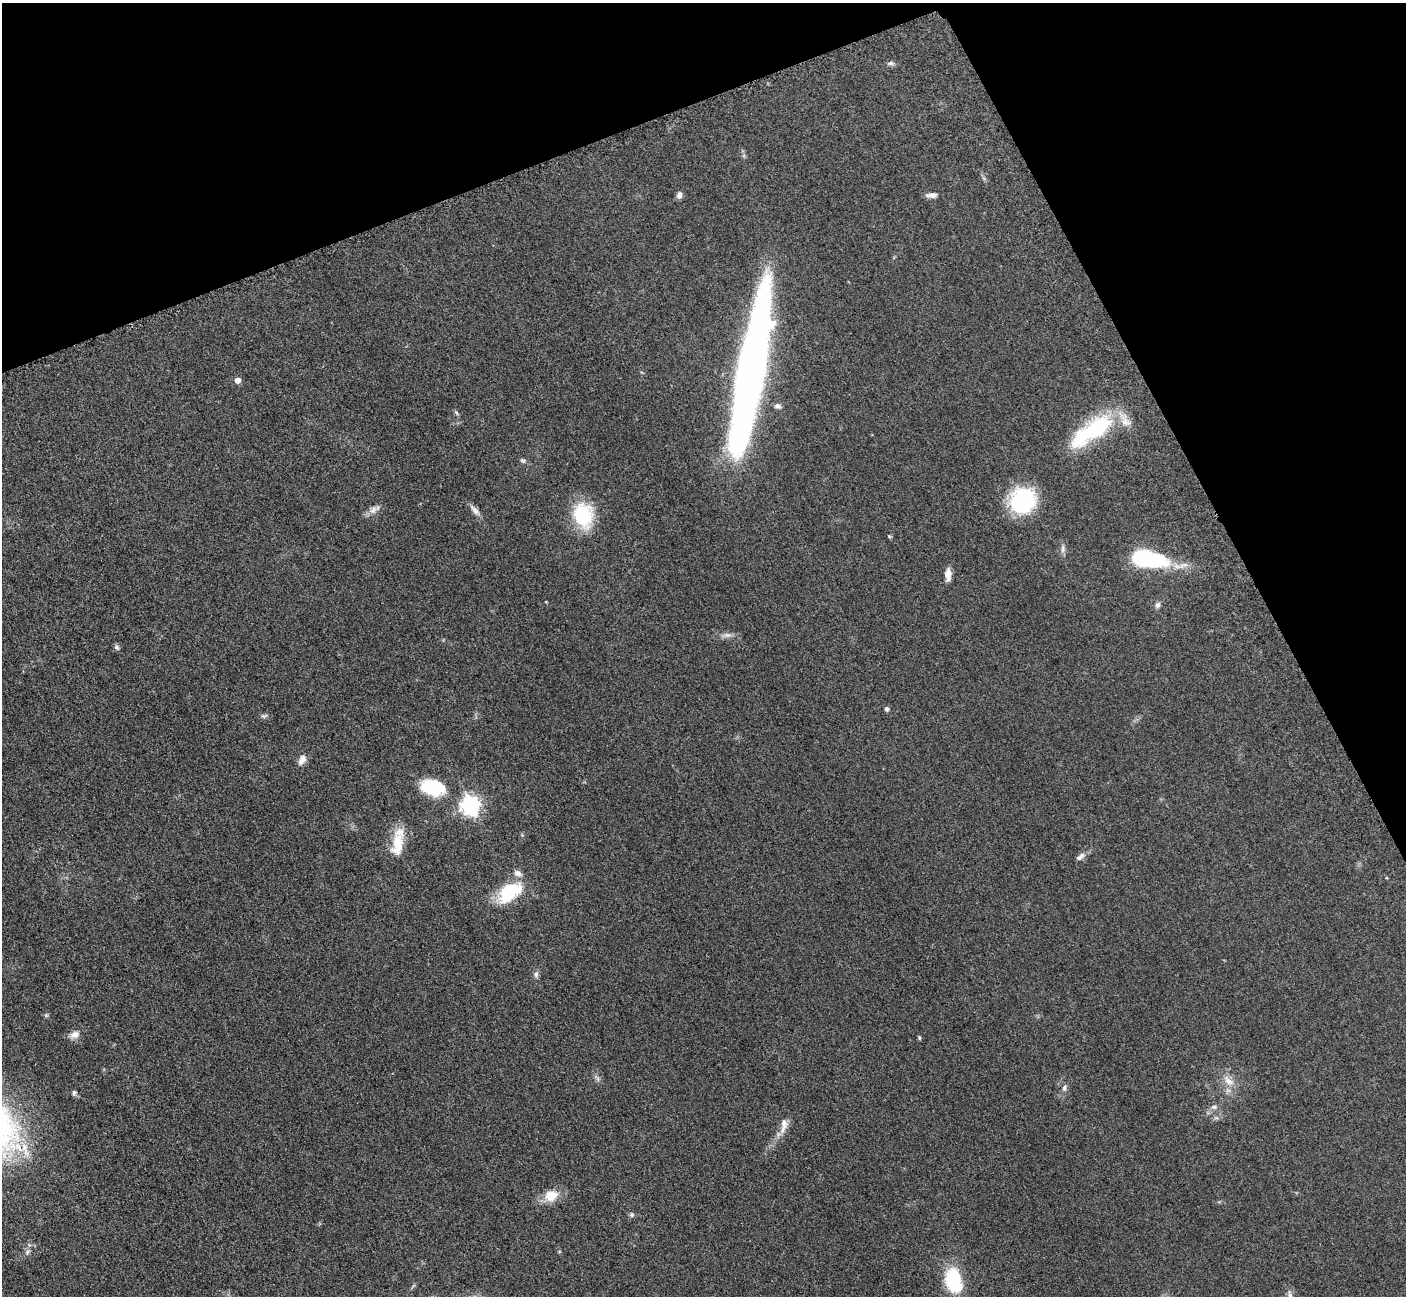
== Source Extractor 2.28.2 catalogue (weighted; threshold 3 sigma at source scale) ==
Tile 3 of 4 x 4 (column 3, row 1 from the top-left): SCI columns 2875-4278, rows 4074-5367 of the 5701 x 5665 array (HDU 1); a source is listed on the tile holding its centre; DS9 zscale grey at full resolution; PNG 1408 x 1298 px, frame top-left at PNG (2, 3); no overlay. Shown black and unused: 21% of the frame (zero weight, under 3 of 5 exposures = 4% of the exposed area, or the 3 px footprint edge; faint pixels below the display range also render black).
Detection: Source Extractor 2.28.2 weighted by HDU 2 'WHT'; one run over the whole footprint, this tile lists its part. Background 0.0535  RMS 0.0059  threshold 0.0265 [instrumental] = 3 sigma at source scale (4.5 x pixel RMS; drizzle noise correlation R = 1.50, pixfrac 1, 0.05/0.05 arcsec/px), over >= 5 px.
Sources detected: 47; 1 inside a brighter object's white glare — not listed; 2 inside a brighter listed object's ellipse — not listed separately; the other 44 listed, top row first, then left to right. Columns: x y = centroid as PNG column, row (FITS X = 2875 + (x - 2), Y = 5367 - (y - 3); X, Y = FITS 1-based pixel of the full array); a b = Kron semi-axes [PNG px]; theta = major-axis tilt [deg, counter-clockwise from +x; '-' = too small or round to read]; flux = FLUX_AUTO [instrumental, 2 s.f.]
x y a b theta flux
891 63 11 5 4 1.6
679 195 9 6 78 2.2
932 195 12 6 4 3.2
751 372 140 19 80 560
238 380 5 5 - 4
778 406 10 7 -18 2.1
456 413 7 4 -45 0.97
1091 431 57 20 35 54
523 460 8 6 -27 1.3
1023 501 29 26 39 45
373 510 14 9 48 3.8
475 510 19 7 -49 3.4
583 515 23 17 -76 40
889 536 6 4 -19 0.68
1063 549 12 6 89 2.2
1143 558 23 11 -5 71
948 574 12 6 90 5.9
1158 605 8 6 65 1.8
727 635 15 6 6 3.1
117 647 8 6 -62 1.4
886 709 5 4 - 1.7
264 716 10 5 13 1.4
302 760 15 8 60 3.9
433 787 28 17 -15 30
471 805 8 7 - 270
398 844 33 15 81 16
1080 857 14 6 36 2.7
510 892 27 15 38 35
536 974 8 7 - 1.7
46 1015 5 5 - 0.88
75 1034 13 9 23 4.2
919 1038 6 4 -71 0.74
597 1078 12 4 -44 1.6
1228 1081 20 9 -48 6.7
1064 1088 10 6 78 2.1
74 1093 7 5 70 1.3
1214 1107 9 7 9 2.1
1216 1118 7 4 18 1.2
784 1125 25 9 76 5.9
551 1196 19 15 25 10
631 1215 7 6 - 1.2
27 1252 9 6 66 1.9
954 1281 27 16 -72 38
1290 1296 18 6 -79 4
Isophote crosses this tile's border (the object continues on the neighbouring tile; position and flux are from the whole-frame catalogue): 1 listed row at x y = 1290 1296